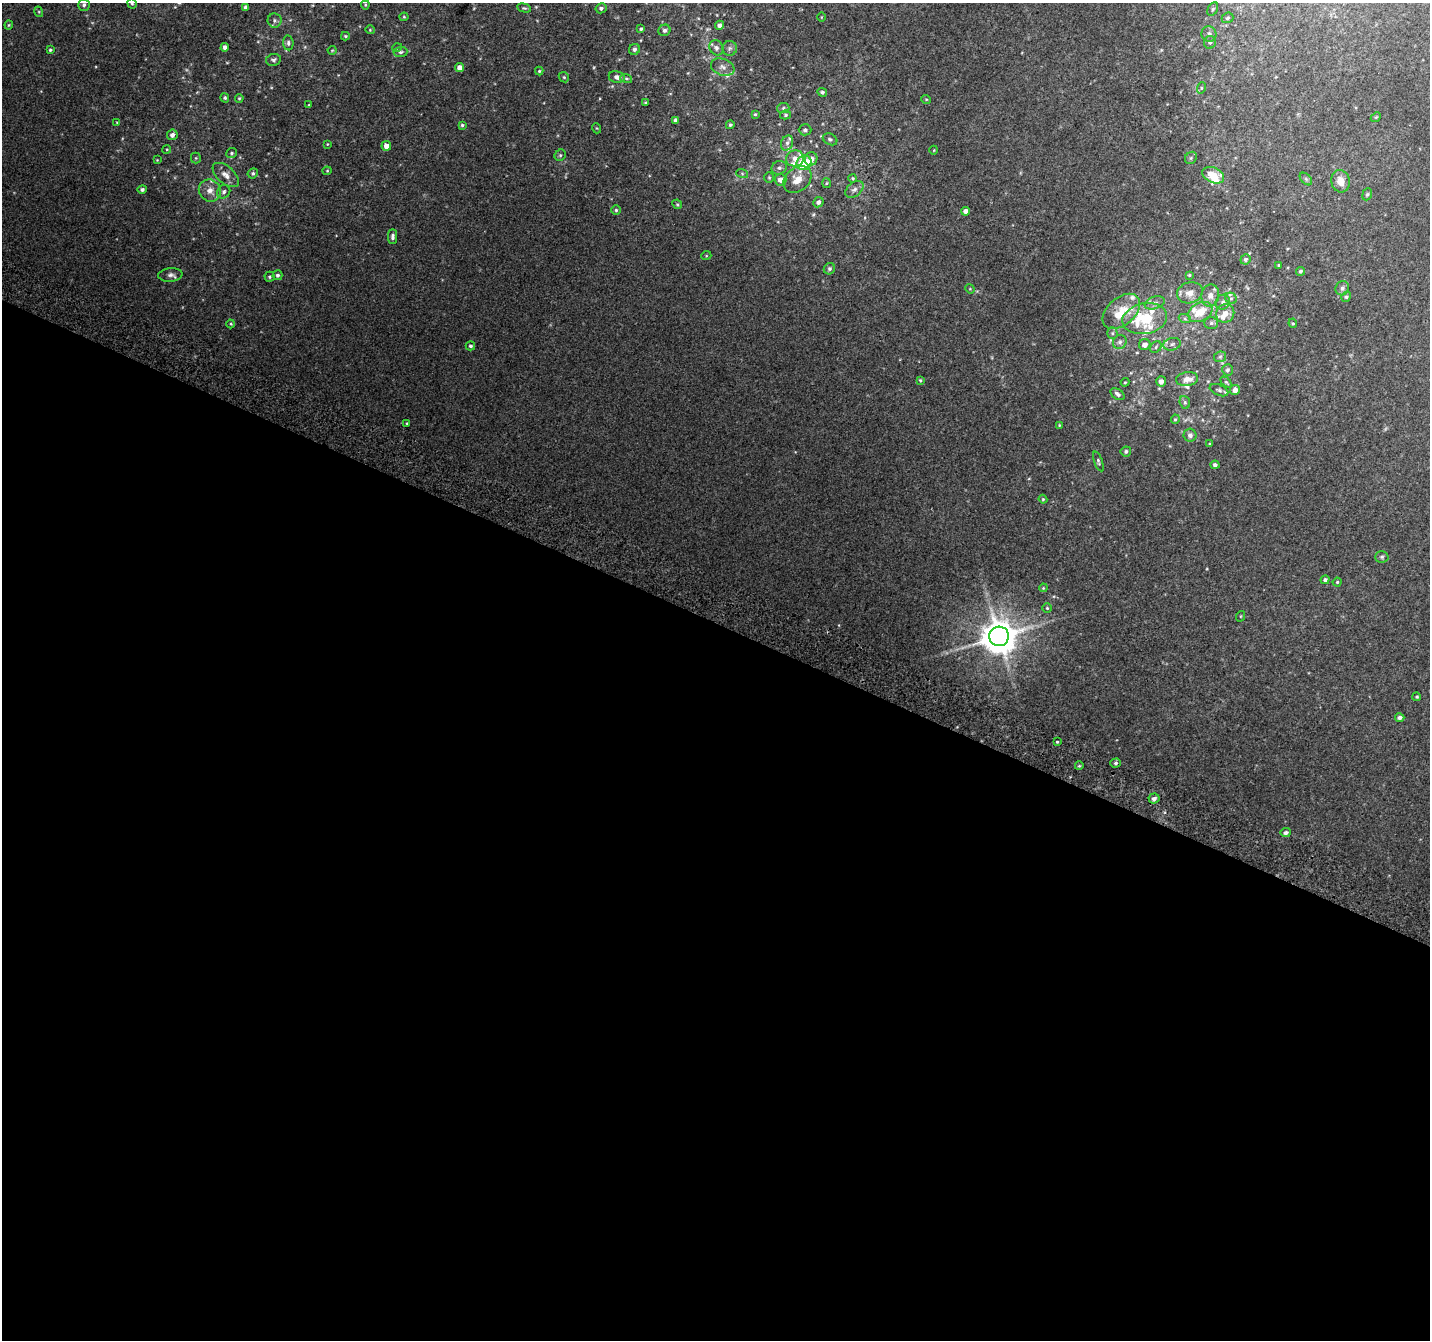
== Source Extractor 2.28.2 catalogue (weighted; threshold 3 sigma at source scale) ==
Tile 14 of 4 x 4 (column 2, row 4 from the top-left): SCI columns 1456-2883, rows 308-1645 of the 5758 x 5899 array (HDU 1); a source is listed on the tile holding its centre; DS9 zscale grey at full resolution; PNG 1432 x 1342 px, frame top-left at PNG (2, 3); each listed source drawn as its Kron ellipse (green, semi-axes under 4 px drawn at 4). Shown black and unused: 54% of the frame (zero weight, under 2 of 3 exposures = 2% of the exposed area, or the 3 px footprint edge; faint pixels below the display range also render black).
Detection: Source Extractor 2.28.2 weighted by HDU 2 'WHT'; one run over the whole footprint, this tile lists its part. Background 0.0817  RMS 0.014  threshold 0.0628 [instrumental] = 3 sigma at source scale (4.5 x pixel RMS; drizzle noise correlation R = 1.50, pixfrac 1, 0.0396/0.0396 arcsec/px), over >= 5 px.
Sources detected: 174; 18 inside a brighter listed object's ellipse — not listed separately; the other 156 listed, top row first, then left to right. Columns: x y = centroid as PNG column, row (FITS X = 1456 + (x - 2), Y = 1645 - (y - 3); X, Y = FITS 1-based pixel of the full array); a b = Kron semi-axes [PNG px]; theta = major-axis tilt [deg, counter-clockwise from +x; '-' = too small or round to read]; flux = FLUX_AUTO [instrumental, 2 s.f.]
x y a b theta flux
132 3 5 4 - 2.1
84 5 6 6 - 3.3
365 5 4 4 - 1.3
245 7 4 3 - 3
524 8 7 4 -13 1.9
601 8 5 5 - 3.3
1213 9 7 4 61 2.3
39 12 5 3 - 1.4
404 17 4 4 - 1.4
821 17 5 3 - 1
1227 18 6 5 - 2.8
274 20 7 7 - 4.2
9 25 4 4 - 1.4
719 25 4 4 - 5.1
641 29 3 3 - 1.8
370 30 4 4 - 1.4
664 30 6 5 - 3.6
1209 34 8 7 - 4.5
345 36 4 3 - 1.7
1210 42 6 6 - 3.1
288 43 7 5 -83 3.2
225 47 4 4 - 5.7
397 48 5 3 - 1
716 48 8 6 -60 4.8
730 48 7 7 - 4.2
634 49 6 5 - 3
50 50 3 3 - 1.8
332 50 4 4 - 1.3
400 52 7 5 4 2.9
273 60 7 6 - 3.2
723 67 12 8 -21 7.3
460 68 4 4 - 8.4
539 71 4 4 - 1.6
564 77 5 4 - 1.9
617 77 8 6 -10 6.7
626 78 6 4 -19 2.4
1201 88 6 3 72 1.4
822 92 5 4 - 2.6
225 98 5 4 - 2
239 98 4 3 - 1.6
926 99 5 3 - 1.2
646 103 3 3 - 1.9
309 105 3 2 - 1.2
783 108 6 5 - 2.7
755 114 4 4 - 1.8
785 115 5 4 - 1.8
1376 117 6 4 42 1.5
676 120 4 4 - 4.1
117 122 4 3 - 1.1
462 125 4 3 - 1.9
730 125 4 4 - 1.8
596 128 5 3 - 1.1
805 130 6 5 - 2.8
172 135 5 5 - 5.3
830 139 7 5 -28 2.9
787 143 8 6 68 4.6
327 144 3 3 - 1
386 146 5 5 - 9.1
167 149 4 3 - 1.3
934 150 4 3 - 1
232 153 5 5 - 2.1
560 155 6 5 - 2.5
196 158 5 5 - 1.6
795 158 9 8 - 8.8
1191 158 6 5 - 2.5
811 159 7 6 - 11
157 160 3 3 - 0.91
804 163 8 6 38 44
779 168 8 6 22 4.3
327 171 4 4 - 1.4
253 173 5 4 - 2.6
742 173 6 4 -20 1.8
226 175 16 8 -41 11
1213 175 11 7 -23 21
769 178 5 5 - 1.9
853 178 4 4 - 1.9
797 179 15 11 40 19
1306 179 7 4 -45 2.4
781 180 6 6 - 10
1340 181 11 9 -79 15
826 183 5 3 - 1.3
142 189 5 4 - 3.3
854 189 10 7 39 5.7
210 191 11 10 - 11
224 192 7 6 - 3.5
1367 194 6 4 67 2
818 202 5 5 - 4.8
677 204 5 4 - 1.7
616 210 4 4 - 2
966 211 4 4 - 7.1
393 237 7 4 90 4.2
706 256 5 3 - 1.2
1245 259 5 5 - 3.3
1279 265 3 3 - 1.6
829 269 6 5 - 2.7
1301 271 4 4 - 2.4
170 275 12 6 5 5.7
277 275 5 5 - 2.9
1189 275 3 3 - 1.4
270 277 5 5 - 2.1
1342 288 7 6 - 4.1
970 289 5 4 - 1.3
1190 293 13 10 19 11
1210 295 11 9 79 9.2
1346 297 5 4 - 2.3
1231 298 6 5 - 2.7
1223 302 7 7 - 4.6
1155 303 10 6 18 5.5
1121 311 22 13 41 28
1200 312 13 9 29 25
1225 313 9 9 - 11
1145 319 22 15 11 68
1185 319 6 4 -19 2.5
1211 323 7 6 - 3.1
1293 323 5 4 - 1.8
231 324 4 4 - 1.5
1112 333 5 5 - 2.6
1120 342 7 6 - 4.1
1172 344 9 6 16 4.5
1145 345 6 5 - 8.3
470 346 5 4 - 2.6
1156 347 6 5 - 2.7
1220 357 6 5 - 2.7
1227 370 5 5 - 3.3
1187 379 11 7 9 11
920 380 4 4 - 1.5
1161 381 5 5 - 7.5
1125 382 4 4 - 1.4
1226 382 6 4 -44 2
1219 390 10 5 -22 3.5
1235 390 5 4 - 8.9
1118 394 8 5 -35 4.3
1185 402 6 5 - 2.6
1175 419 5 4 - 1.7
407 423 3 3 - 1.2
1059 425 4 3 - 1.2
1190 435 6 6 - 5.5
1210 444 4 4 - 1.3
1126 451 5 5 - 2.9
1098 461 10 4 -70 2.6
1215 465 4 4 - 3.4
1043 499 4 4 - 1.4
1382 557 7 5 2 2.7
1325 580 4 4 - 3.6
1337 582 4 4 - 1.7
1043 588 4 3 - 1.2
1047 608 5 4 - 1.6
1241 616 5 3 - 1.2
999 636 10 10 - 3300
1417 697 4 4 - 1.9
1400 718 4 4 - 4.4
1057 742 3 2 - 1.4
1116 763 5 4 - 2.4
1079 766 4 3 - 1.3
1154 798 5 5 - 5.4
1286 833 5 4 - 4
Isophote crosses this tile's border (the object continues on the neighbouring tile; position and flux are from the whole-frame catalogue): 1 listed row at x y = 132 3